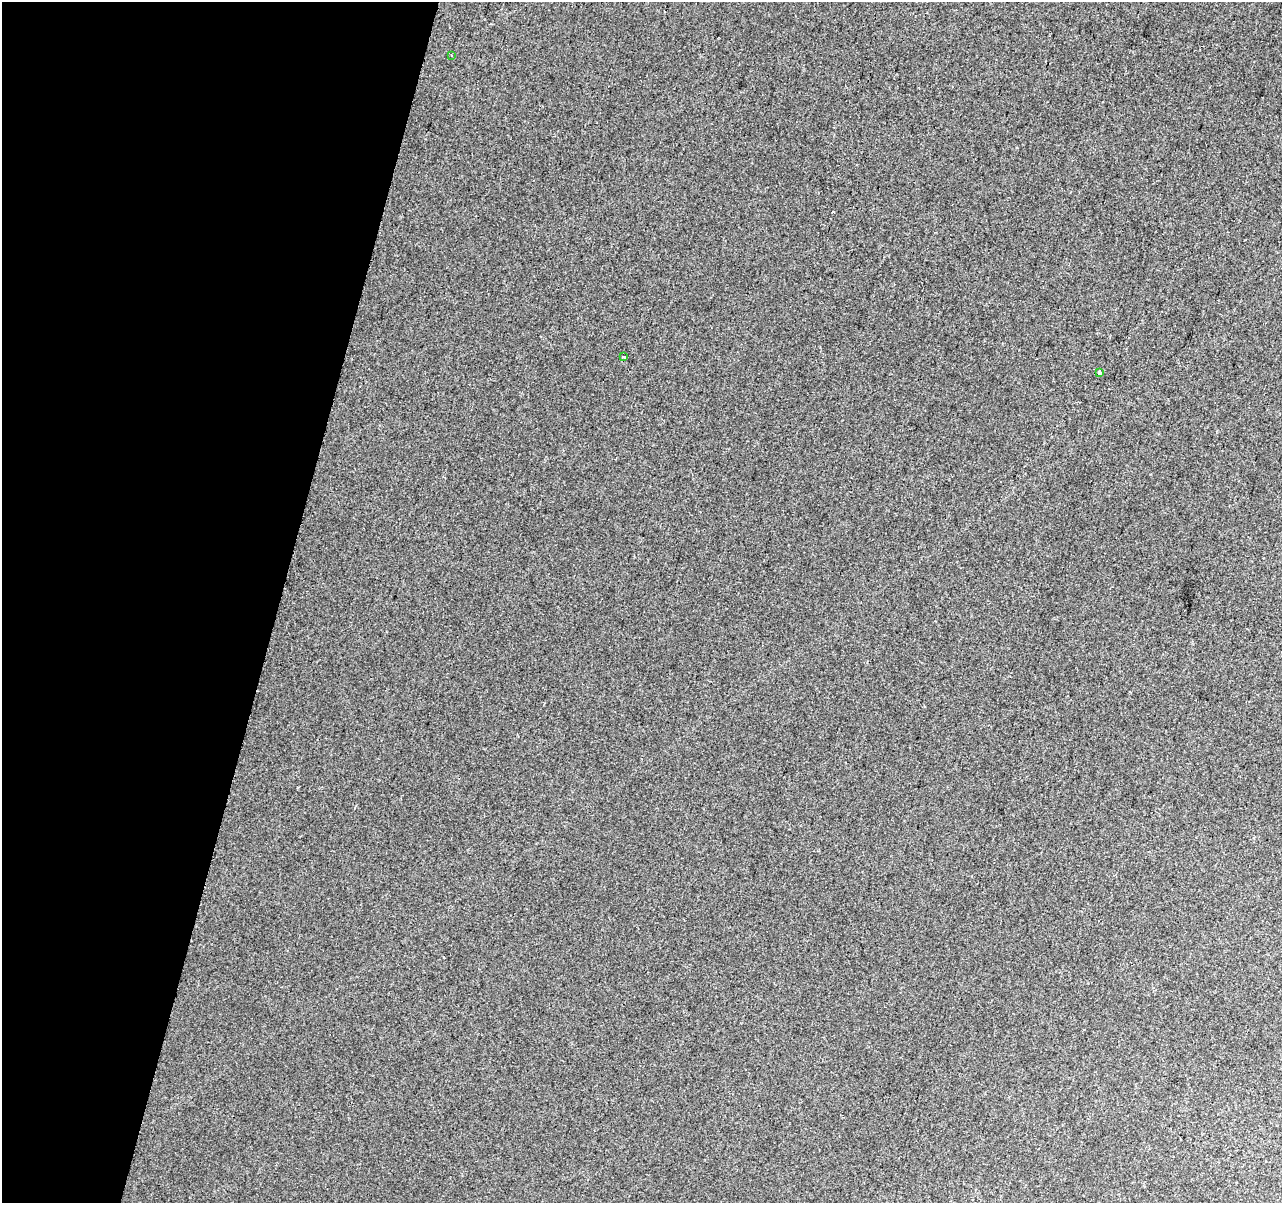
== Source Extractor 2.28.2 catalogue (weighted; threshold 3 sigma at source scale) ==
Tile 9 of 4 x 4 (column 1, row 3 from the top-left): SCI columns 21-1300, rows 1528-2728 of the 5153 x 5395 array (HDU 1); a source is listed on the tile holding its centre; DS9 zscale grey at full resolution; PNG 1284 x 1205 px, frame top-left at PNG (2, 2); each listed source drawn as its Kron ellipse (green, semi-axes under 4 px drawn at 4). Shown black and unused: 22% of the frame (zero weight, under 2 of 3 exposures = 2% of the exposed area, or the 3 px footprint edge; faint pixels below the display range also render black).
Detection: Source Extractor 2.28.2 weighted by HDU 2 'WHT'; one run over the whole footprint, this tile lists its part. Background 0.00743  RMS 0.007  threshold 0.0315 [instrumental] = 3 sigma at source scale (4.5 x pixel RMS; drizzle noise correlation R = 1.50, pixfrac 1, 0.0396/0.0396 arcsec/px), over >= 5 px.
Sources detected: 4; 1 cosmic-ray / hot-pixel residue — neither listed nor drawn; the other 3 listed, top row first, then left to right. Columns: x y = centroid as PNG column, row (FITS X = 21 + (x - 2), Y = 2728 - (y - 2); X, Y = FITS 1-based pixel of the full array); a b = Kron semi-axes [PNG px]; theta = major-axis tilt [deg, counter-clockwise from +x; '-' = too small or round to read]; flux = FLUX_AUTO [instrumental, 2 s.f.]
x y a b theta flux
451 55 3 3 - 0.57
624 357 3 2 - 0.94
1099 373 4 3 - 6.1